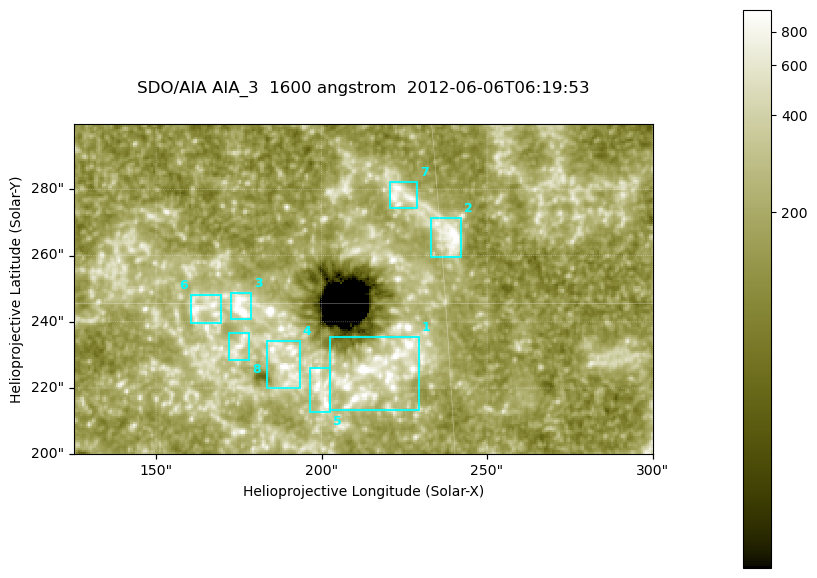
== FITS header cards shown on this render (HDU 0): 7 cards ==
TELESCOP= 'SDO/AIA '
INSTRUME= 'AIA_3   '
WAVELNTH=                 1600
WAVEUNIT= 'angstrom'
DATE-OBS= '2012-06-06T06:19:53.12'
CTYPE1  = 'HPLN-TAN'
CTYPE2  = 'HPLT-TAN'

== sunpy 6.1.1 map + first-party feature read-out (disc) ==
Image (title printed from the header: SDO/AIA AIA_3  1600 angstrom  2012-06-06T06:19:53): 287 x 164 px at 0.609 arcsec/px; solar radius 946 arcsec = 1552 px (partial field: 0.6% of the solar disc is inside the frame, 100% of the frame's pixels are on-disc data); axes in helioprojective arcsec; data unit not stated in the header (colour bar unlabelled)
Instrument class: DISC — disc imager (sunpy class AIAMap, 1600 A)
Bright regions (active regions / flare kernels): reference = the on-disc median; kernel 3 px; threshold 5 sigma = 339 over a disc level ~184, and >= 1.15x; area >= 47 px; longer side >= 3 px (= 1.8 arcsec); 8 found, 8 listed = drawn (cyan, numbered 1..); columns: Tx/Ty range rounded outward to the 2 arcsec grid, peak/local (2 s.f.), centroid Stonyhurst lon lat
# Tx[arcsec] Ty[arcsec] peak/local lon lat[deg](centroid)
1 202..230 212..236 9.2 +14 +14
2 232..242 258..272 5.6 +15 +16
3 172..180 240..250 10 +11 +15
4 182..194 220..234 6.6 +12 +14
5 196..204 212..226 4.9 +12 +13
6 160..170 238..248 4.8 +10 +15
7 220..230 274..282 4.9 +14 +17
8 172..178 228..238 4.1 +11 +14